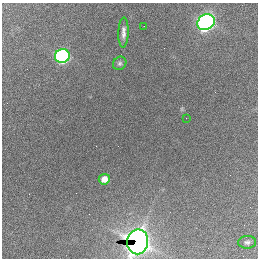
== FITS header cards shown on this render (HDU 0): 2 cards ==
NAXIS1  =                  256 / length of data axis 1
NAXIS2  =                  256 / length of data axis 2

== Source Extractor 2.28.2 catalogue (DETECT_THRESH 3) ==
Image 256 x 256 px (HDU 0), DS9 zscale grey, 1 PNG px = 1 image px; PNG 260 x 260 px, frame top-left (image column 1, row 256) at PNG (2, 3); each listed source drawn as its Kron ellipse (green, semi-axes under 4 px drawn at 4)
Background 2330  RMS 62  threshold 185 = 3 sigma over >= 5 px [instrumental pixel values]
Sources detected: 9; all 9 listed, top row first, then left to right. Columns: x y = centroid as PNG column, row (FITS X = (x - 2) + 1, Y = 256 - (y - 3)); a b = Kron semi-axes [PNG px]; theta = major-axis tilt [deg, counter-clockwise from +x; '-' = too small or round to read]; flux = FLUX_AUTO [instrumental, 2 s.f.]
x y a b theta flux
206 22 9 7 32 2.2e+06
144 26 2 2 - 2.8e+03
123 32 15 5 88 2.2e+04
62 56 7 7 - 1.2e+06
120 63 7 6 - 9.8e+03
186 118 2 2 - 1.3e+04
104 179 5 5 - 3.7e+04
138 242 12 10 82 3.5e+06
247 242 9 6 4 1.3e+04
At the frame edge (FLAGS 8, measured only in part): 1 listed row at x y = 138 242